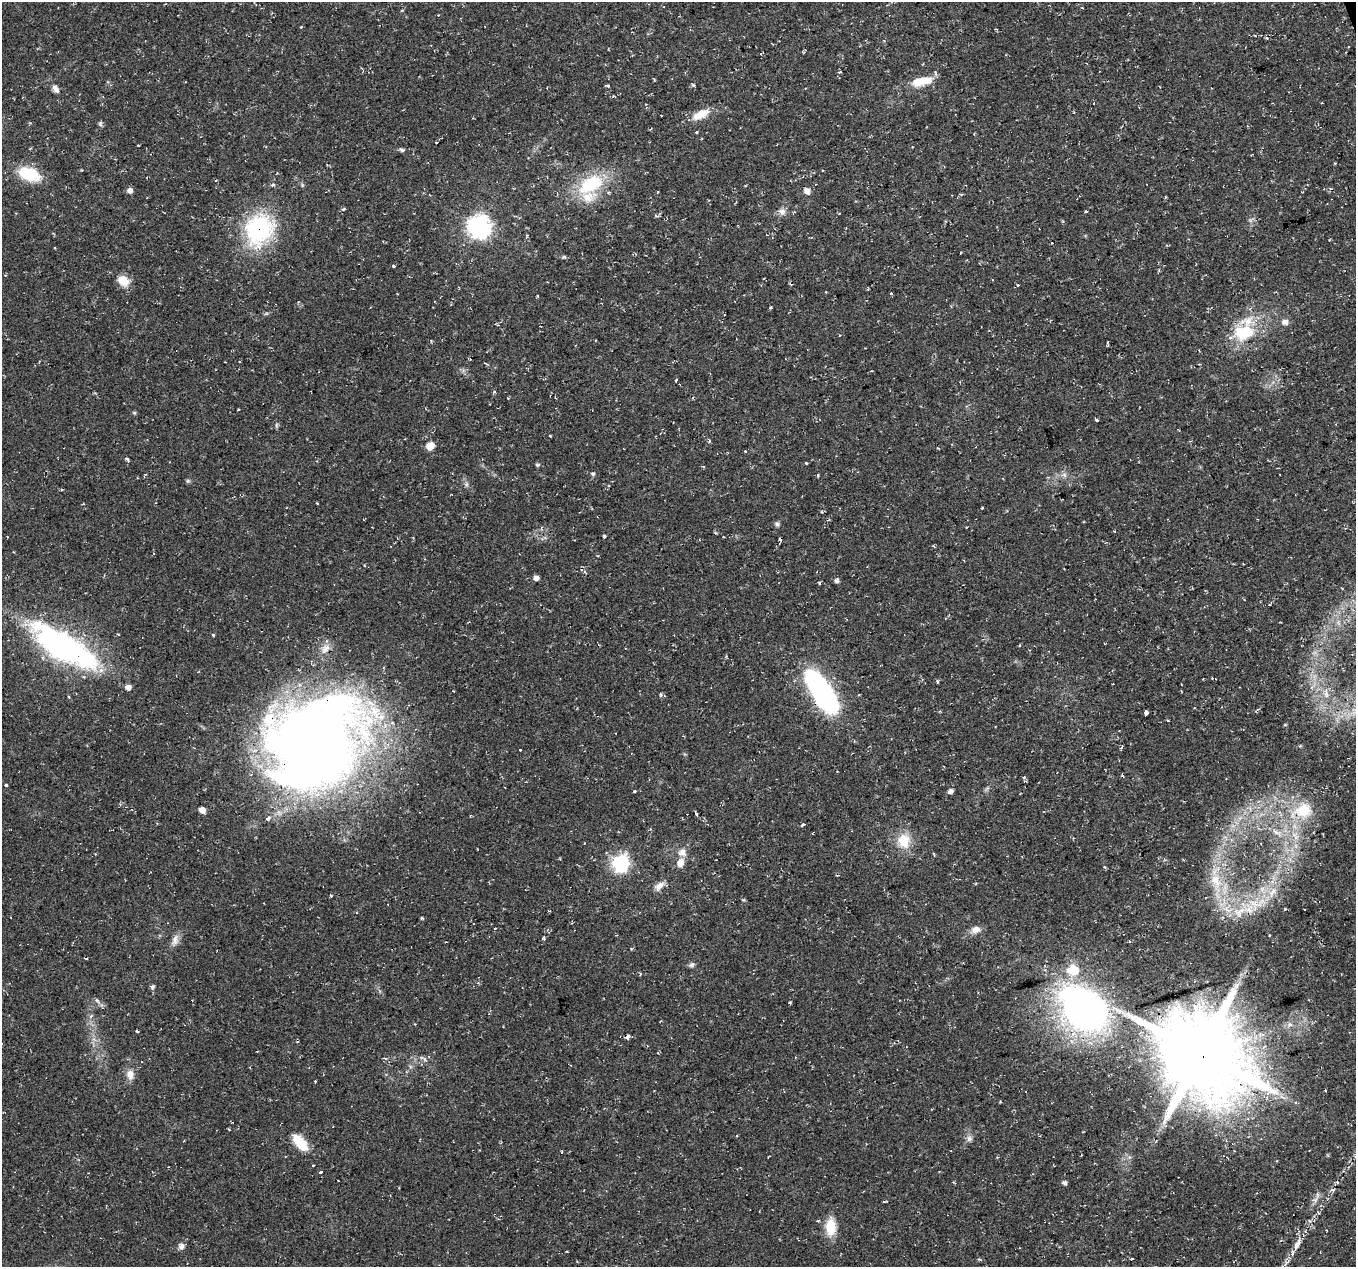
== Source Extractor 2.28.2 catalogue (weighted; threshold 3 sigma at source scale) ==
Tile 10 of 4 x 4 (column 2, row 3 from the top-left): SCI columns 1355-2708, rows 1332-2596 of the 5424 x 5249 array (HDU 1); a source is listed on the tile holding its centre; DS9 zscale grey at full resolution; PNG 1358 x 1269 px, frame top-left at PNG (2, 2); no overlay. Shown black and unused: <1% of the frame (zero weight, under 2 of 3 exposures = <1% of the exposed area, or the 3 px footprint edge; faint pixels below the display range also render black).
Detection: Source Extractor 2.28.2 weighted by HDU 2 'WHT'; one run over the whole footprint, this tile lists its part. Background 0.0355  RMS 0.004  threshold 0.0181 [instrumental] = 3 sigma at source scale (4.5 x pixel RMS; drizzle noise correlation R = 1.50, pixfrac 1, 0.0396/0.0396 arcsec/px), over >= 5 px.
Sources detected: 130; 4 inside a brighter object's white glare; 7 cosmic-ray / hot-pixel residue — not listed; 8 inside a brighter listed object's ellipse — not listed separately; the other 111 listed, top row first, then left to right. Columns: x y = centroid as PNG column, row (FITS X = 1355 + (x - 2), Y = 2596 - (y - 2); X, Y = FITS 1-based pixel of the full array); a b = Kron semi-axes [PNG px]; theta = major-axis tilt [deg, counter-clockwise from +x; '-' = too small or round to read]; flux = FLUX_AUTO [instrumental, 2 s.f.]
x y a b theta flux
438 15 3 3 - 0.24
840 72 5 3 - 0.55
922 81 27 10 12 8.4
693 85 5 5 - 0.62
608 86 4 3 - 0.73
56 89 12 7 -56 1.9
613 96 5 3 - 0.45
700 114 22 9 27 6.8
100 123 7 5 -90 0.73
696 132 3 3 - 1.1
402 150 7 5 -28 0.86
81 170 3 3 - 0.34
29 174 25 14 -20 14
216 180 3 2 - 0.3
591 184 35 20 28 23
130 190 5 5 - 1.9
807 191 8 7 - 2.2
657 192 3 2 - 0.41
1086 211 3 3 - 0.9
782 212 10 9 - 2.1
479 227 9 8 - 250
259 229 34 28 64 45
1052 243 3 2 - 0.31
564 257 4 4 - 0.66
393 266 3 3 - 0.47
123 281 15 12 -37 4.9
891 293 3 3 - 0.98
770 307 4 3 - 0.39
1285 322 8 8 - 2
498 325 5 3 - 0.43
1244 332 21 17 13 18
676 380 3 2 - 0.53
494 391 4 3 - 0.43
507 398 3 2 - 0.35
134 413 6 4 -1 0.49
1097 420 3 3 - 2.1
550 436 3 3 - 0.31
430 446 8 7 - 4
745 451 3 3 - 0.58
127 459 6 3 -36 0.76
806 463 3 3 - 0.54
537 465 5 4 - 0.57
703 467 3 3 - 0.6
857 472 3 3 - 0.4
593 474 5 5 - 0.71
818 475 4 3 - 0.44
1064 475 8 6 -45 1.2
188 481 6 4 -18 0.58
317 503 3 2 - 0.32
982 508 3 2 - 0.33
777 524 7 6 - 0.96
604 536 3 3 - 4.5
934 546 3 3 - 0.45
364 565 4 2 - 0.31
536 578 6 5 - 1.6
837 580 6 6 - 0.97
819 583 4 3 - 0.45
213 635 4 3 - 0.4
62 646 80 27 -32 100
822 693 48 17 -57 77
1146 712 4 3 - 1
1168 720 3 2 - 0.55
320 747 103 78 83 420
520 750 3 3 - 0.99
6 785 3 3 - 2
634 791 4 3 - 0.58
950 791 7 5 33 1.3
1250 808 6 5 - 1.1
202 810 6 6 - 2.4
1303 810 25 21 14 16
696 814 4 3 - 0.88
803 824 4 3 - 1.1
812 833 3 2 - 0.38
1277 833 22 5 -33 3.4
904 841 20 16 -86 8.8
621 863 8 7 - 87
680 863 11 8 71 3.2
1215 880 18 13 -57 8.3
659 886 14 8 42 2.7
331 896 3 3 - 0.52
1256 904 32 15 11 15
549 911 4 3 - 0.39
422 918 4 3 - 0.55
495 928 3 3 - 0.5
976 929 12 8 18 2.9
1269 935 4 2 - 0.33
175 940 17 8 73 2.6
692 965 7 7 - 1.1
1072 970 9 8 - 14
152 987 6 5 - 0.75
97 1001 8 4 -38 0.89
1083 1011 53 39 -22 150
1290 1024 7 6 - 1.2
137 1031 3 2 - 0.48
628 1037 5 4 - 1.3
1200 1054 28 24 -31 4500
130 1074 14 10 -83 3.2
736 1136 3 2 - 0.38
969 1139 8 7 - 1.4
299 1141 23 12 -41 7.9
562 1152 4 3 - 0.4
313 1165 4 2 - 0.27
320 1172 4 3 - 2
1064 1182 6 5 - 0.84
1332 1190 6 5 - 0.78
1314 1200 10 5 9 1.2
884 1201 5 2 - 0.46
831 1227 22 12 -89 8.6
1297 1244 16 7 62 3.8
181 1246 8 7 - 1.6
1132 1258 3 2 - 0.45
Overlapping masked pixels (flux is a lower limit): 3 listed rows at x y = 259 229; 320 747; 1200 1054